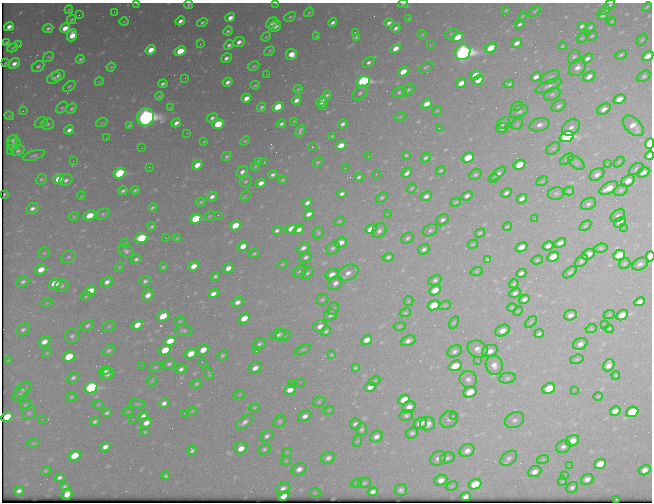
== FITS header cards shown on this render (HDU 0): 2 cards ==
NAXIS1  =                  650 / Width of table row in bytes
NAXIS2  =                  500 / Number of rows in table

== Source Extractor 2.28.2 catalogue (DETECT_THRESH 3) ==
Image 650 x 500 px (HDU 0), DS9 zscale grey, 1 PNG px = 1 image px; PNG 654 x 504 px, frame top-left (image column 1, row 500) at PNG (2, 3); each listed source drawn as its Kron ellipse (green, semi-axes under 4 px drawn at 4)
Background 498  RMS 2.7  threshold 8.17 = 3 sigma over >= 5 px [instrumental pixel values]
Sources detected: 480; all 480 listed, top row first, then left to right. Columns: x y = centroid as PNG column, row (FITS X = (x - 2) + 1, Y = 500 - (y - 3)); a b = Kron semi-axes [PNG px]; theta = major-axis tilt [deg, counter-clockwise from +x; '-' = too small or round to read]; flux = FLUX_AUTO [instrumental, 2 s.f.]
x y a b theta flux
137 3 3 2 - 170
275 3 3 2 - 110
403 4 5 3 - 190
188 5 4 3 - 290
610 5 6 3 40 310
647 7 5 3 - 190
69 10 4 3 - 210
506 10 4 2 - 220
605 10 5 3 - 780
535 11 7 3 44 270
114 12 2 2 - 84
309 12 5 3 - 220
79 15 2 2 - 120
522 16 4 2 - 180
603 16 5 3 - 420
290 17 6 4 29 310
230 18 5 4 - 1300
409 18 4 3 - 140
71 20 5 3 - 300
124 21 4 3 - 160
180 21 5 3 - 890
612 21 4 3 - 230
202 22 5 4 - 360
333 22 5 3 - 570
272 23 6 4 43 780
389 23 5 3 - 590
520 24 5 3 - 440
275 26 6 5 - 1000
582 26 5 3 - 430
9 27 5 4 - 1100
590 27 5 3 - 320
48 28 5 4 - 510
65 28 5 4 - 1900
396 28 5 3 - 570
228 31 5 3 - 390
355 32 2 2 - 76
422 34 4 4 - 160
451 34 7 4 28 280
72 35 6 5 - 3300
317 36 4 3 - 210
592 36 6 4 23 270
266 37 5 4 - 200
356 37 4 2 - 260
457 37 6 4 32 4600
582 38 5 4 - 260
642 40 7 4 52 270
7 42 4 3 - 270
239 42 6 4 25 980
517 43 6 4 34 990
200 44 2 2 - 78
19 45 4 4 - 220
229 45 5 4 - 520
430 45 3 2 - 240
563 46 4 2 - 220
13 48 5 4 - 290
396 48 5 4 - 1800
491 48 6 4 31 4600
151 50 5 4 - 2500
180 51 6 4 27 5800
269 51 6 3 39 240
463 52 8 7 - 120000
291 54 5 5 - 2100
621 55 6 3 26 300
648 56 6 4 33 2000
48 57 5 3 - 220
574 57 7 5 51 480
226 58 6 4 31 680
80 59 4 3 - 370
587 59 6 4 34 720
368 62 7 4 32 560
6 63 3 2 - 190
14 64 6 4 34 1100
38 66 7 5 27 470
254 66 6 4 28 280
111 67 4 3 - 190
425 67 8 4 28 300
577 67 9 7 48 1300
403 72 6 4 32 2900
266 74 2 2 - 260
58 75 7 5 28 700
475 75 6 4 32 3600
644 76 7 5 33 390
536 77 5 4 - 1000
550 77 10 6 26 560
589 77 6 4 33 1000
54 78 7 5 33 470
185 78 2 2 - 200
478 80 6 4 33 2700
363 81 7 5 24 43000
99 82 4 3 - 140
228 82 5 3 - 830
461 83 5 4 - 1800
163 84 5 3 - 480
509 84 5 4 - 380
255 85 4 2 - 250
69 86 7 4 36 320
549 86 14 5 24 830
298 89 5 3 - 210
408 89 7 5 45 390
400 92 7 5 15 490
360 93 9 6 43 550
552 94 9 5 24 450
327 95 4 3 - 340
159 96 4 3 - 190
246 98 5 4 - 1400
619 99 6 4 30 2200
296 100 5 4 - 850
322 101 5 4 - 1500
427 104 6 4 29 2000
323 106 2 2 - 220
517 106 6 4 27 290
559 106 8 5 32 550
262 107 4 3 - 380
278 107 6 4 32 6100
62 108 6 4 48 320
170 108 3 2 - 140
71 109 5 4 - 350
604 109 7 5 30 1100
23 111 3 3 - 230
437 111 5 3 - 170
519 112 9 5 25 590
9 116 5 4 - 200
145 117 9 8 - 130000
400 117 5 3 - 190
212 118 5 4 - 570
294 121 3 2 - 160
102 122 6 4 19 200
41 123 7 5 27 410
176 123 5 4 - 800
503 123 7 5 37 630
48 124 6 5 - 450
218 124 6 5 - 6500
281 124 5 3 - 460
343 124 5 3 - 560
517 124 6 5 - 330
129 125 4 3 - 280
539 125 10 6 14 1000
633 126 12 7 -44 1900
571 127 10 7 38 990
439 128 2 2 - 86
502 128 6 4 27 640
69 130 5 4 - 860
300 131 7 3 70 430
187 133 2 2 - 72
332 136 3 2 - 210
567 136 7 5 18 40000
106 138 2 2 - 95
13 140 6 5 - 460
245 141 5 4 - 240
204 142 3 2 - 190
14 144 7 5 29 1000
650 144 5 4 - 15000
341 145 6 4 22 2900
312 147 2 2 - 97
142 148 2 2 - 890
553 148 8 5 35 400
18 151 7 5 25 480
10 152 2 2 - 120
34 155 11 4 17 480
406 155 4 3 - 250
650 155 5 4 - 2700
227 156 5 4 - 330
368 156 2 2 - 74
426 158 5 4 - 400
468 158 6 4 24 4500
567 159 8 4 35 290
73 161 2 2 - 180
258 161 4 3 - 350
264 162 2 2 - 82
318 162 5 4 - 260
619 162 6 4 45 210
576 163 9 5 -37 450
607 164 2 2 - 360
197 165 5 4 - 2200
519 165 6 4 29 3800
255 166 5 3 - 230
149 167 2 2 - 68
345 168 2 2 - 89
636 169 8 5 32 360
441 171 5 4 - 250
242 172 6 5 - 790
643 172 6 4 26 1300
119 173 6 5 - 17000
407 173 6 4 43 740
376 174 2 2 - 100
498 174 9 4 39 670
273 175 5 3 - 490
475 175 6 5 - 400
597 175 8 5 36 820
359 177 4 3 - 400
493 178 5 3 - 210
41 179 6 4 40 320
58 179 6 4 31 3600
66 180 7 5 30 660
282 180 4 3 - 230
246 181 6 5 - 350
542 181 6 4 29 240
628 181 7 5 33 1700
261 183 5 4 - 1200
412 188 5 4 - 270
609 188 10 5 28 2400
135 190 4 3 - 310
621 190 7 5 30 330
123 191 4 3 - 430
569 191 5 4 - 250
506 193 6 4 31 540
556 193 8 6 9 420
5 194 3 2 - 250
342 194 5 3 - 550
81 196 4 3 - 170
245 196 6 2 40 320
426 196 6 4 23 760
467 196 6 4 23 680
212 197 6 4 34 840
382 198 6 4 30 330
522 199 6 4 37 760
201 202 5 4 - 280
456 202 5 4 - 270
307 203 5 4 - 780
588 204 8 5 28 590
153 207 4 3 - 320
32 208 6 5 - 740
103 214 7 5 28 420
309 214 5 4 - 1000
387 214 2 2 - 90
90 215 6 4 25 4100
218 215 2 2 - 160
74 216 5 4 - 210
209 216 5 3 - 230
618 216 8 5 34 550
196 219 6 4 30 12000
535 219 2 2 - 140
442 220 7 5 29 530
339 221 5 3 - 240
620 222 6 5 - 1600
235 225 6 4 31 4200
152 226 4 3 - 330
585 226 7 3 36 250
507 227 5 3 - 210
623 227 2 2 - 420
291 229 6 4 28 1800
371 229 6 4 27 2900
299 230 5 4 - 1000
430 230 7 5 29 500
277 231 5 4 - 530
379 231 8 6 50 700
318 233 6 5 - 330
480 233 5 3 - 300
141 238 6 5 - 13000
166 238 2 2 - 110
177 238 4 3 - 190
407 238 6 5 - 410
124 243 4 3 - 180
341 243 6 4 26 1900
560 243 6 4 26 840
473 244 5 3 - 230
243 246 5 4 - 2100
548 246 5 4 - 970
521 247 6 4 31 1600
303 248 7 4 28 760
333 248 8 5 40 470
601 248 7 4 9 290
424 249 6 5 - 520
126 251 8 6 -28 590
44 253 5 5 - 290
254 254 6 4 24 300
588 254 7 5 30 1800
619 255 6 5 - 5200
650 256 5 3 - 9800
68 257 8 6 30 470
306 257 6 5 - 550
388 257 5 4 - 410
553 257 6 4 27 3300
136 259 5 4 - 500
487 260 4 3 - 310
537 260 6 4 17 270
581 261 7 5 42 460
625 263 6 5 - 310
282 264 5 4 - 250
640 264 8 6 27 610
194 266 5 4 - 1900
119 267 5 4 - 240
163 267 4 3 - 280
228 268 5 4 - 1400
41 270 6 5 - 2300
477 271 6 3 19 190
300 272 7 5 30 500
570 272 8 4 40 410
307 273 7 5 38 460
348 273 11 7 28 1400
521 273 5 4 - 750
332 275 7 5 28 1600
215 276 4 3 - 390
435 280 7 4 25 440
145 281 6 5 - 550
23 282 7 5 26 530
107 282 6 4 35 920
335 283 8 6 42 940
55 284 6 4 24 4500
514 284 5 4 - 300
62 286 7 6 - 460
435 290 6 4 27 2400
90 291 6 4 32 3100
515 293 6 4 25 600
213 294 5 4 - 1100
148 295 6 5 - 1300
86 296 5 3 - 280
524 299 5 4 - 750
322 300 6 5 - 340
409 301 5 4 - 210
237 302 6 5 - 970
640 302 5 4 - 860
46 303 6 4 27 210
434 305 6 4 27 5300
445 305 6 3 18 230
512 307 5 3 - 210
333 309 6 5 - 380
518 311 5 3 - 190
405 313 6 4 21 290
330 315 7 5 30 610
570 315 6 5 - 820
609 315 6 3 19 180
622 315 6 5 - 2200
163 316 6 5 - 5100
244 318 6 4 29 3400
180 321 5 4 - 230
531 322 7 4 44 310
454 323 7 4 61 260
604 324 2 2 - 470
137 325 6 4 31 2100
87 326 7 5 28 450
109 326 7 5 17 260
320 326 7 5 28 1200
400 327 6 3 9 200
23 329 7 5 25 560
591 329 5 3 - 170
609 329 4 4 - 190
184 330 8 6 -4 490
326 331 6 4 33 380
502 331 7 5 26 1400
278 334 8 5 20 600
539 334 5 3 - 370
72 336 7 7 - 550
283 336 8 5 11 390
367 340 6 4 28 1800
170 341 6 4 28 3700
408 341 7 5 21 890
44 342 6 5 - 1500
259 344 7 5 32 450
580 344 7 5 25 900
477 349 10 8 -22 1200
109 350 7 4 32 380
165 350 6 5 - 5500
203 350 6 4 27 2600
303 350 9 4 23 310
256 351 2 2 - 87
455 351 8 5 26 600
490 351 8 6 23 1200
47 353 5 4 - 230
191 354 6 4 31 3000
331 354 4 3 - 530
222 355 5 4 - 320
69 357 6 5 - 5700
577 359 7 4 17 280
8 360 3 2 - 170
478 361 2 2 - 360
202 362 2 2 - 100
169 364 7 5 19 410
141 365 2 2 - 150
494 365 10 8 -70 1300
609 365 6 5 - 1100
455 366 7 5 22 3500
155 367 7 4 27 270
255 368 7 5 30 1200
355 368 4 3 - 260
181 369 6 4 29 600
105 371 6 4 20 590
209 373 8 4 -58 350
107 374 7 5 39 720
616 375 4 3 - 190
73 378 6 5 - 500
507 378 8 5 9 460
468 379 8 8 - 810
152 381 6 4 68 220
375 381 6 4 26 230
300 382 2 2 - 86
291 383 3 2 - 200
196 384 5 4 - 320
370 387 6 4 30 1300
91 388 7 5 26 30000
549 388 6 5 - 5400
24 389 9 6 37 610
290 390 6 5 - 1800
574 390 2 2 - 110
470 392 7 5 25 3800
20 394 8 5 39 370
239 395 6 3 19 190
598 396 5 3 - 180
71 397 6 4 18 270
404 400 6 5 - 3500
319 402 6 5 - 260
164 403 5 4 - 810
98 404 5 3 - 200
137 404 7 3 -13 210
26 405 6 4 38 270
409 407 7 5 30 1400
254 408 5 4 - 220
329 410 5 3 - 170
192 411 5 4 - 180
615 411 5 4 - 1100
128 412 5 3 - 170
632 412 6 5 - 8200
29 413 8 6 38 380
107 413 4 3 - 400
184 413 2 2 - 160
406 415 7 5 14 490
143 416 5 4 - 690
305 416 7 5 26 840
453 416 4 3 - 230
7 417 6 4 32 3900
42 419 2 2 - 290
133 419 2 2 - 220
449 419 9 8 - 630
514 420 10 7 29 820
95 421 4 3 - 410
280 421 7 5 42 400
244 422 10 5 41 840
146 423 6 5 - 1300
420 423 7 5 25 1900
355 424 5 5 - 610
427 424 7 7 - 1800
362 429 6 5 - 430
145 432 3 2 - 200
412 433 6 5 - 490
267 436 7 5 34 590
376 437 7 5 33 900
357 441 6 4 70 220
572 441 7 5 27 1800
33 443 6 4 18 250
105 447 5 4 - 970
563 447 7 6 - 630
241 448 6 5 - 1800
264 449 6 5 - 390
192 451 5 4 - 460
467 451 8 6 26 1100
287 452 5 5 - 210
74 456 6 5 - 4200
328 458 7 5 26 730
447 458 7 5 17 570
509 458 9 6 39 650
438 459 8 6 39 750
543 459 6 3 20 200
286 461 5 4 - 210
600 464 6 5 - 3300
569 466 2 2 - 91
299 469 8 5 27 1100
645 470 6 5 - 1200
45 471 5 4 - 290
535 472 7 5 24 1100
166 476 4 3 - 340
564 476 3 3 - 180
59 478 5 4 - 570
587 479 6 5 - 1100
441 480 6 5 - 1200
562 481 4 4 - 200
356 483 5 4 - 240
364 483 7 5 18 390
475 484 6 5 - 4800
452 486 6 4 26 210
65 487 5 3 - 390
572 487 6 5 - 560
283 488 7 5 22 800
401 490 6 6 - 650
19 491 5 4 - 670
373 492 5 4 - 860
315 493 6 4 -1 220
67 494 6 5 - 1800
284 496 6 4 24 2100
466 497 5 4 - 820
617 499 3 2 - 170
At the frame edge (FLAGS 8, measured only in part): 8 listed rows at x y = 137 3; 275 3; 403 4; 188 5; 648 56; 650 144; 650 155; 650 256